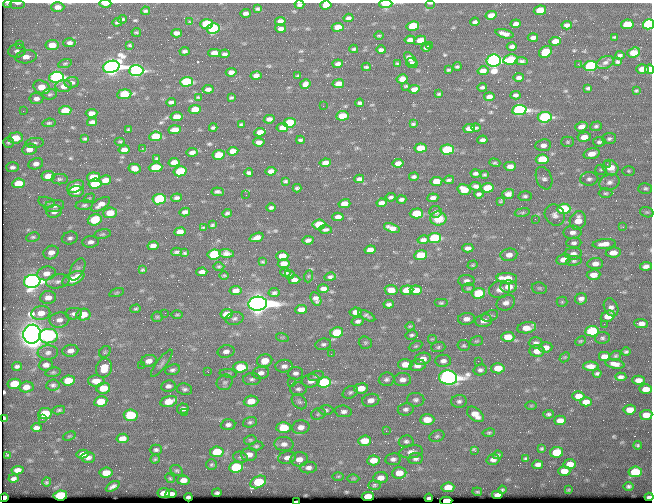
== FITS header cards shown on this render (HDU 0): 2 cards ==
NAXIS1  =                  650 / Width of table row in bytes
NAXIS2  =                  500 / Number of rows in table

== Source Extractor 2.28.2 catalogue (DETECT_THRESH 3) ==
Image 650 x 500 px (HDU 0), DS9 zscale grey, 1 PNG px = 1 image px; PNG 654 x 504 px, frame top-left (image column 1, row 500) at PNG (2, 3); each listed source drawn as its Kron ellipse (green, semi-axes under 4 px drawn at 4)
Background 352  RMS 1.1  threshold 3.44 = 3 sigma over >= 5 px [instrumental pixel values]
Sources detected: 543; of the 543, the 500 brightest by FLUX_AUTO listed and drawn (43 fainter detections omitted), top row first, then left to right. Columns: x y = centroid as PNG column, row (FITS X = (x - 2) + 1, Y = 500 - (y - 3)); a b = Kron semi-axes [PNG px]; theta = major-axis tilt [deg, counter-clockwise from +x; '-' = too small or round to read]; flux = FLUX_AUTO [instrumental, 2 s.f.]
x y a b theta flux
17 3 8 3 0 160
430 3 5 2 - 92
8 4 4 3 - 110
105 4 6 2 0 860
386 4 6 3 1 6700
299 5 5 3 - 170
326 5 6 4 7 850
58 7 6 5 - 440
258 9 4 3 - 130
540 10 6 4 9 1900
145 11 4 3 - 110
245 13 5 3 - 240
491 15 5 4 - 710
349 18 5 4 - 190
123 19 4 3 - 100
280 21 5 4 - 380
117 22 5 3 - 130
190 22 4 3 - 98
475 22 4 3 - 160
206 24 6 5 - 4600
516 24 5 4 - 270
627 24 6 4 9 2700
648 24 6 5 - 18000
567 25 5 4 - 280
413 26 6 4 9 3800
338 27 6 4 7 890
213 28 6 5 - 5000
281 28 5 4 - 270
136 32 5 2 - 79
176 33 5 4 - 350
504 34 9 4 -15 390
379 36 5 3 - 79
614 37 3 2 - 78
533 38 5 3 - 250
410 40 5 4 - 350
420 40 6 4 15 720
555 41 6 4 8 640
69 43 6 4 1 240
19 45 3 2 - 87
52 45 6 5 - 1000
130 45 3 2 - 82
430 45 3 2 - 130
426 47 5 3 - 200
512 47 5 3 - 230
354 49 4 3 - 110
381 50 5 3 - 210
17 51 8 6 9 250
184 51 5 3 - 160
545 52 7 5 35 2600
214 53 6 4 -1 580
634 53 6 5 - 1300
224 54 5 3 - 170
620 55 4 3 - 150
26 57 11 6 9 560
410 59 8 4 -51 320
511 60 7 5 9 4200
494 61 7 6 - 54000
522 61 6 3 -4 150
617 62 4 3 - 130
397 63 4 3 - 84
412 63 6 5 - 270
605 63 9 6 24 240
65 64 7 3 18 100
338 64 5 3 - 230
579 64 3 2 - 78
457 66 4 3 - 95
590 66 7 5 8 12000
111 67 8 6 15 65000
366 67 4 3 - 100
642 69 6 4 2 860
650 69 5 4 - 2300
449 70 4 2 - 93
136 71 7 5 1 20000
483 71 5 4 - 470
231 72 5 4 - 350
256 75 5 4 - 330
298 76 4 3 - 99
56 77 7 5 3 19000
519 77 5 3 - 210
402 79 5 4 - 600
72 82 7 5 5 220
186 82 6 5 - 5600
305 84 5 4 - 310
338 84 6 4 9 700
64 86 8 6 3 570
406 86 3 3 - 90
42 87 9 6 -21 1100
482 87 5 3 - 150
588 88 4 3 - 120
208 89 5 4 - 290
414 89 5 4 - 440
636 91 4 3 - 96
50 94 7 5 7 150
124 94 7 4 6 3400
439 94 3 3 - 95
515 95 5 4 - 200
198 97 4 2 - 77
489 97 5 4 - 330
231 98 4 3 - 97
36 99 7 5 5 300
171 102 5 3 - 170
360 103 4 3 - 140
323 106 2 2 - 140
195 110 6 4 6 1600
519 110 7 5 5 21000
23 111 3 2 - 98
65 111 6 4 6 1800
91 113 6 4 3 460
342 116 6 4 6 1700
177 117 6 4 7 870
545 117 7 5 6 12000
269 119 5 4 - 290
92 122 5 4 - 210
49 123 7 4 7 130
290 123 6 5 - 3800
241 124 4 3 - 97
413 124 4 3 - 98
596 126 6 4 18 150
581 127 6 4 19 450
213 128 4 3 - 130
282 128 6 4 9 690
476 128 4 3 - 96
128 129 3 2 - 77
469 129 6 4 7 520
175 130 6 4 6 1300
260 132 5 4 - 600
155 136 6 4 7 2100
584 137 7 4 7 690
15 138 7 5 4 1500
85 139 3 2 - 100
609 139 7 5 4 160
300 140 4 3 - 120
482 140 5 3 - 220
8 142 5 5 - 130
120 142 5 3 - 79
259 142 5 4 - 260
568 142 6 5 - 120
599 142 6 4 6 160
35 143 9 5 5 190
543 145 8 6 8 370
142 148 3 3 - 720
420 148 6 4 7 1700
29 149 7 5 9 560
124 150 5 4 - 460
447 150 6 5 - 4700
233 151 5 4 - 470
192 152 5 3 - 290
592 154 8 5 16 680
219 155 6 5 - 2100
157 158 4 3 - 100
542 159 6 5 - 3200
174 162 5 4 - 640
325 163 5 4 - 560
398 163 5 4 - 440
495 163 5 3 - 93
36 164 7 5 13 320
607 164 2 2 - 260
510 166 5 4 - 410
12 167 6 5 - 230
156 167 7 5 4 3300
610 167 8 7 - 1100
134 168 6 5 - 540
601 170 5 5 - 130
180 171 6 5 - 3100
271 171 5 4 - 330
628 171 6 5 - 110
249 173 4 3 - 150
475 173 5 3 - 170
484 175 3 2 - 92
48 176 6 5 - 870
93 177 6 5 - 1900
414 177 4 3 - 150
544 178 12 7 -68 330
60 179 8 5 0 160
359 179 5 4 - 220
589 179 9 6 5 270
105 180 6 4 16 650
449 180 5 3 - 130
285 181 4 3 - 100
436 181 6 4 8 990
610 182 10 8 23 350
18 183 6 5 - 1700
95 184 6 5 - 3600
75 186 9 5 23 1300
476 186 5 4 - 220
297 188 4 3 - 130
487 188 6 4 5 1800
645 188 7 5 3 150
464 190 6 5 - 950
76 191 7 5 7 490
218 192 6 3 -5 170
605 193 7 5 1 130
479 194 4 3 - 160
508 194 6 4 18 340
246 195 2 2 - 78
525 196 6 5 - 160
391 197 5 3 - 160
89 198 6 3 35 83
177 198 5 3 - 170
433 198 5 4 - 280
159 199 6 5 - 6600
401 199 5 3 - 200
501 201 3 3 - 78
47 202 9 5 -16 160
382 203 5 4 - 320
100 204 11 5 31 530
344 204 6 4 14 660
84 205 9 5 6 170
54 206 10 6 9 240
271 208 4 3 - 160
564 209 7 5 3 5400
54 211 8 6 12 440
185 212 5 4 - 260
436 212 6 6 - 180
522 212 8 4 9 130
647 212 7 5 -19 110
110 213 7 5 6 1300
227 213 5 3 - 150
416 213 6 5 - 2900
555 215 11 9 -55 430
338 217 5 4 - 410
438 219 8 7 - 1100
535 219 3 2 - 75
95 220 7 5 17 2600
578 220 9 8 - 910
319 224 6 5 - 2700
212 225 4 3 - 96
203 227 4 2 - 83
623 227 2 2 - 300
392 228 8 4 -19 500
325 229 6 4 -4 170
180 232 6 4 7 540
572 232 9 6 1 390
102 234 8 4 12 150
33 237 7 4 9 130
257 237 7 4 20 390
70 238 8 6 14 220
434 238 6 5 - 7500
308 240 6 4 8 240
423 240 5 4 - 250
91 242 8 6 5 320
574 243 8 5 4 180
604 244 11 5 5 590
153 246 5 4 - 350
468 248 6 4 -1 310
370 250 5 4 - 630
51 252 8 6 27 490
177 252 5 3 - 130
185 253 4 3 - 100
226 253 7 4 -2 300
613 253 8 5 5 710
214 254 6 5 - 5800
573 254 9 6 1 340
421 255 6 5 - 2400
509 255 8 6 8 470
282 256 6 5 - 900
564 259 7 5 12 650
574 261 7 4 7 150
262 262 4 3 - 87
284 263 6 4 10 650
595 264 8 5 6 440
473 265 5 4 - 90
219 266 5 3 - 81
646 266 6 4 7 310
77 269 12 6 62 290
142 270 3 2 - 83
202 272 5 4 - 290
46 273 9 7 11 550
285 273 5 3 - 120
224 275 5 3 - 76
290 275 5 3 - 150
593 275 7 5 4 800
309 276 6 4 70 88
330 277 6 4 14 160
73 278 12 6 26 1900
507 278 10 5 -4 1500
294 280 6 4 1 400
32 281 8 6 9 33000
58 281 12 7 11 340
466 281 8 5 1 260
509 287 8 6 4 980
468 288 6 5 - 120
539 288 8 5 -15 140
323 289 5 4 - 310
500 289 10 8 13 500
391 290 6 5 - 930
407 290 6 5 - 1800
416 290 6 4 -2 740
236 291 6 4 9 570
117 293 8 3 19 100
274 293 5 4 - 170
478 293 7 5 5 3800
48 297 8 6 7 570
316 299 7 5 -62 330
581 299 6 5 - 290
562 302 5 5 - 91
441 303 7 4 0 110
506 303 10 7 24 410
258 304 9 7 4 130000
389 304 5 3 - 190
611 307 9 7 -65 310
136 309 5 4 - 100
301 309 6 4 5 540
355 312 6 4 9 420
41 313 9 7 9 810
165 313 2 2 - 74
74 314 8 6 2 240
83 314 7 6 - 1300
227 314 6 4 8 1200
177 315 6 4 0 98
367 316 9 4 -27 170
490 316 9 5 17 190
608 316 7 5 27 1000
157 317 5 5 - 100
234 319 9 6 12 240
466 319 8 6 5 400
59 320 10 7 10 470
358 321 6 4 11 200
484 321 8 6 8 580
604 324 2 2 - 350
641 324 7 4 -3 440
410 326 4 4 - 84
527 328 9 5 10 930
592 331 7 5 7 4400
337 332 6 5 - 2800
32 334 9 9 - 160000
412 335 6 4 10 150
48 336 9 7 5 7900
282 337 6 4 -17 97
508 337 6 5 - 1300
602 338 7 5 5 180
432 339 5 5 - 110
477 341 6 4 18 110
580 341 6 4 26 88
365 343 7 6 - 140
536 343 7 5 -1 230
323 344 8 5 10 200
464 345 6 5 - 130
416 346 7 4 26 120
438 347 7 5 2 150
546 347 7 5 5 490
70 351 8 6 9 410
226 351 8 6 12 360
537 351 7 6 - 690
48 352 10 7 4 330
105 352 6 5 - 110
626 352 4 3 - 140
331 354 2 2 - 200
605 356 6 5 - 840
615 356 6 4 31 120
565 357 6 4 43 99
423 359 8 6 18 650
149 361 8 6 16 480
265 361 8 6 14 1200
443 361 8 6 2 310
478 361 2 2 - 180
162 363 17 5 53 270
405 364 7 5 1 890
615 364 9 4 -10 450
46 365 7 6 - 380
141 365 2 2 - 84
417 365 8 6 11 460
17 366 5 3 - 200
284 366 9 6 5 350
591 366 8 4 0 510
240 367 7 5 3 2700
104 368 10 8 70 1200
498 368 6 5 - 1400
172 370 8 5 18 220
480 370 7 5 13 210
53 372 8 4 14 130
208 372 3 2 - 96
228 373 9 3 -5 120
261 373 8 6 10 360
295 373 8 6 2 260
597 373 4 3 - 150
316 376 8 5 14 150
621 377 6 4 -3 260
448 378 9 7 -11 56000
252 379 9 6 3 210
386 379 8 6 5 230
68 380 7 5 9 1600
403 380 8 6 2 440
638 380 6 4 1 650
96 381 8 6 1 860
311 381 9 6 7 500
225 382 8 7 - 220
324 382 7 5 6 8600
291 383 3 2 - 93
14 384 7 5 10 1900
53 385 7 5 8 180
168 386 7 5 7 280
26 387 7 5 8 590
103 388 7 5 9 1600
361 388 7 5 8 1100
184 389 8 5 -12 200
298 389 8 6 1 220
646 389 6 5 - 740
350 392 8 6 28 160
578 396 6 4 4 660
371 400 8 6 11 490
416 400 9 7 -2 240
101 401 6 5 - 1600
169 401 9 5 15 1300
251 401 7 5 4 1200
459 401 8 6 2 220
299 402 8 6 -44 190
586 402 6 4 2 610
531 406 5 3 - 83
183 409 6 5 - 300
406 409 8 6 9 230
59 410 6 4 11 120
326 410 7 5 0 160
630 410 6 5 - 890
343 411 8 6 -8 260
45 413 7 5 10 2800
184 413 3 2 - 95
318 414 7 5 18 150
475 414 9 6 -40 930
548 414 5 4 - 150
131 415 7 6 - 5200
646 415 6 5 - 910
3 418 4 3 - 440
42 419 3 2 - 160
427 420 7 5 1 1100
560 420 6 4 1 620
250 422 7 5 17 170
228 425 7 5 6 270
301 427 9 7 10 480
36 428 5 4 - 270
284 428 7 5 2 2000
386 431 2 2 - 440
489 433 6 4 10 100
69 436 6 3 22 81
437 436 8 5 20 160
122 438 6 4 11 670
250 440 6 4 12 120
364 441 6 5 - 1300
406 441 7 6 - 200
284 444 9 7 -3 390
638 445 4 4 - 120
256 446 7 4 7 150
542 448 4 3 - 98
156 450 6 5 - 170
475 451 4 3 - 340
217 452 7 5 10 2500
411 452 12 6 7 380
556 452 6 5 - 2600
83 454 6 4 12 400
249 454 8 6 4 560
8 455 3 2 - 81
497 455 5 3 - 140
240 457 7 5 -14 170
88 458 7 5 -1 260
287 458 9 6 12 330
526 458 4 3 - 120
155 459 4 4 - 99
299 459 9 7 10 560
393 459 8 6 8 230
415 459 8 5 6 220
373 460 6 5 - 930
493 460 6 5 - 280
570 464 6 5 - 770
211 465 5 5 - 120
538 465 5 4 - 240
236 467 7 5 10 4700
308 467 8 6 4 320
18 470 6 4 8 440
177 471 6 5 - 130
564 471 6 5 - 780
635 472 7 5 6 3400
106 473 6 5 - 1000
399 473 7 5 6 870
338 476 6 4 1 93
170 478 5 4 - 91
353 478 6 4 1 91
380 478 7 5 7 520
14 479 5 3 - 210
183 480 6 4 5 500
47 482 4 3 - 100
258 482 8 5 27 4000
374 485 6 5 - 130
113 486 7 3 30 230
628 486 5 4 - 170
448 487 6 5 - 1200
502 490 4 3 - 99
569 490 4 2 - 90
477 492 5 2 - 77
164 493 6 5 - 780
217 493 5 3 - 140
171 494 6 4 6 430
60 495 7 5 8 5200
497 495 5 4 - 290
188 497 4 3 - 160
368 497 6 4 6 1600
649 497 4 3 - 200
4 498 4 4 - 750
429 498 4 3 - 170
296 501 4 2 - 290
446 501 6 3 2 6400
At the frame edge (FLAGS 8, measured only in part): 14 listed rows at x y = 17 3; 430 3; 8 4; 105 4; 386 4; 299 5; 326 5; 648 24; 650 69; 3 418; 649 497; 4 498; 296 501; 446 501
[43 fainter detections neither listed nor drawn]